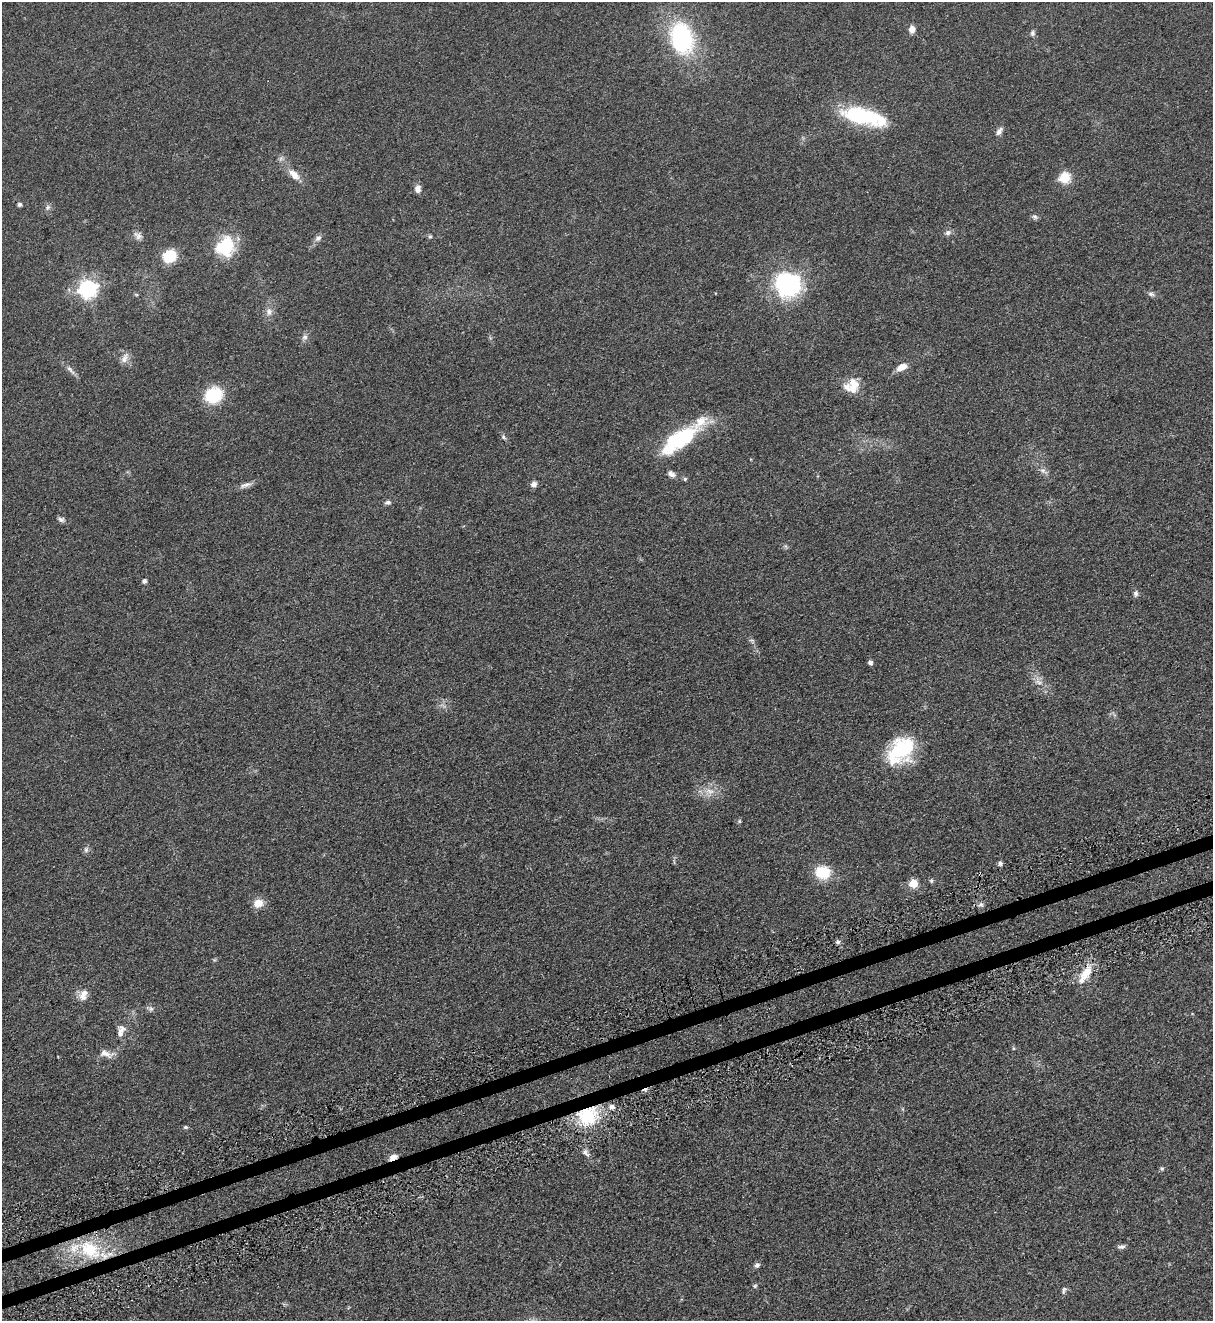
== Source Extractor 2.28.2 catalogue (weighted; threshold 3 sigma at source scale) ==
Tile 7 of 4 x 4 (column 3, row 2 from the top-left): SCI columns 2736-3946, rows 2692-4010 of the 5347 x 5383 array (HDU 1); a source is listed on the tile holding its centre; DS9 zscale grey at full resolution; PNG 1215 x 1323 px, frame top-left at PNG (2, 2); no overlay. Shown black and unused: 2% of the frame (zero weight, under 3 of 5 exposures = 4% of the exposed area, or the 3 px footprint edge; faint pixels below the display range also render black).
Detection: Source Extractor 2.28.2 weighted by HDU 2 'WHT'; one run over the whole footprint, this tile lists its part. Background 0.0758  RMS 0.0069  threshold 0.0309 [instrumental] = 3 sigma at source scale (4.5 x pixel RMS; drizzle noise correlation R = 1.50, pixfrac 1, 0.05/0.05 arcsec/px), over >= 5 px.
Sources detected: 75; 1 cosmic-ray / hot-pixel residue — not listed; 7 inside a brighter listed object's ellipse — not listed separately; the other 67 listed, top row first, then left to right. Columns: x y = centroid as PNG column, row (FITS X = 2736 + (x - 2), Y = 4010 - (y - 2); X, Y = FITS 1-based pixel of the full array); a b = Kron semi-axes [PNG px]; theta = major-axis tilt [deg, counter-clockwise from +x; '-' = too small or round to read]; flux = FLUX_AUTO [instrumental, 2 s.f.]
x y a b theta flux
912 29 8 6 82 4.2
1032 33 8 6 88 1.7
682 38 40 28 -76 68
861 115 47 18 -13 49
999 131 12 6 56 2.6
294 174 17 9 -42 6.7
1065 178 6 6 - 45
418 189 9 7 -86 3.5
19 204 4 4 - 1.4
47 207 8 7 - 1.8
1035 217 8 6 -31 1.5
948 232 8 8 - 2.1
138 236 12 8 -42 3
430 236 6 5 - 1.1
318 238 11 6 40 2.6
225 246 10 9 - 58
170 256 12 10 39 22
788 284 27 26 - 73
87 289 7 7 - 260
1151 294 9 5 -15 1.8
269 312 10 8 -68 3.6
305 337 9 7 49 2.2
125 358 16 8 63 3.9
902 367 13 7 25 6
70 370 17 6 -47 3
854 383 18 12 -48 8.2
213 395 16 14 27 29
503 437 7 5 -52 1.4
682 437 41 18 28 50
1043 471 12 6 -35 2.7
671 474 11 7 -25 2.8
685 479 5 5 - 0.97
534 484 7 6 - 2.8
245 485 19 6 18 3.4
388 502 8 6 2 1.7
61 519 9 7 -15 1.9
144 581 6 5 - 1.4
1136 594 8 6 86 1.9
752 640 9 3 -13 1.1
870 663 4 4 - 2.4
1039 682 8 4 -37 2.1
901 750 34 23 49 43
710 791 14 7 -18 5.1
739 821 6 3 -72 0.81
86 850 7 6 - 1.7
1000 863 6 5 - 1.6
822 872 15 13 -12 19
931 881 6 5 - 1.1
913 883 5 5 - 24
258 903 12 10 19 6.9
981 904 6 6 - 1.6
838 942 5 5 - 1.7
1087 972 18 10 54 11
83 995 16 10 66 5.7
151 1009 8 7 - 1.9
121 1031 19 11 71 6
106 1054 23 9 -11 5.8
588 1116 26 24 26 33
185 1127 6 4 -14 1
586 1153 12 6 -46 2.6
393 1157 11 6 22 3.5
1162 1169 5 5 - 0.97
1121 1247 10 5 9 1.9
90 1250 35 23 -33 31
757 1265 6 6 - 2
755 1286 6 5 - 0.96
1064 1290 11 5 73 1.6
Overlapping masked pixels (flux is a lower limit): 3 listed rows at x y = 588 1116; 393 1157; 90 1250